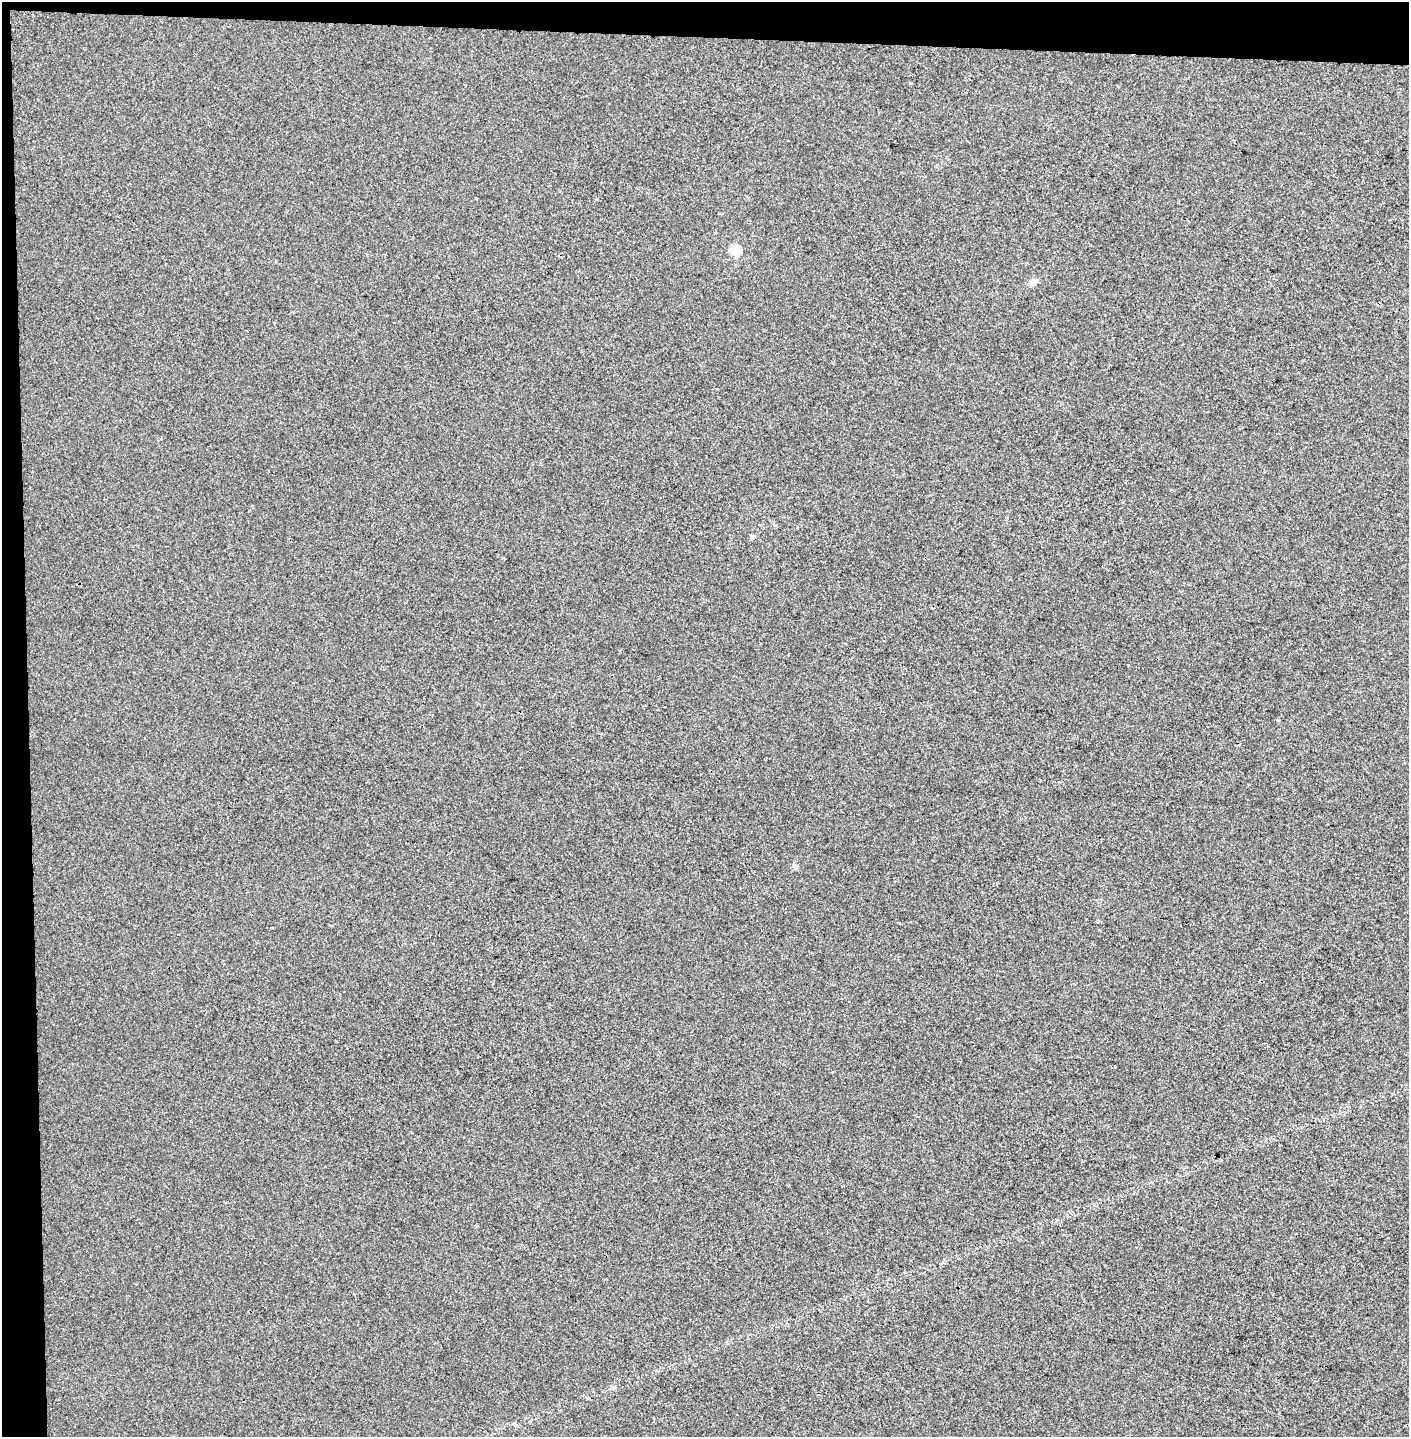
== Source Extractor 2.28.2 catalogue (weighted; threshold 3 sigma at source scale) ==
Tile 1 of 3 x 3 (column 1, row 1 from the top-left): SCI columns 171-1577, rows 2870-4304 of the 4563 x 4312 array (HDU 1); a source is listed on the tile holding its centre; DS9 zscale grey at full resolution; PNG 1411 x 1439 px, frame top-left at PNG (2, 2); no overlay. Shown black and unused: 4% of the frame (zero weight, under 2 of 3 exposures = <1% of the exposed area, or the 3 px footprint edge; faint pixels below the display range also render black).
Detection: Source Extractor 2.28.2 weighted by HDU 2 'WHT'; one run over the whole footprint, this tile lists its part. Background 0.00647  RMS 0.006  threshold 0.0271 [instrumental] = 3 sigma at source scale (4.5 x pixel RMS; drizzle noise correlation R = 1.50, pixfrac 1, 0.0396/0.0396 arcsec/px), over >= 5 px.
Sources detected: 7; all 7 listed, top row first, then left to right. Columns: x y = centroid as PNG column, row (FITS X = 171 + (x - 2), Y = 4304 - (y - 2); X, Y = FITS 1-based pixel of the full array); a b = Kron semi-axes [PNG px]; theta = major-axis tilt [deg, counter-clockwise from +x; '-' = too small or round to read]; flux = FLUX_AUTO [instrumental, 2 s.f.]
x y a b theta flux
476 198 3 3 - 1.9
735 250 5 5 - 31
1032 282 11 6 37 4
752 536 7 4 2 0.96
974 691 2 2 - 0.65
795 867 6 4 -72 1
476 1226 4 3 - 0.71